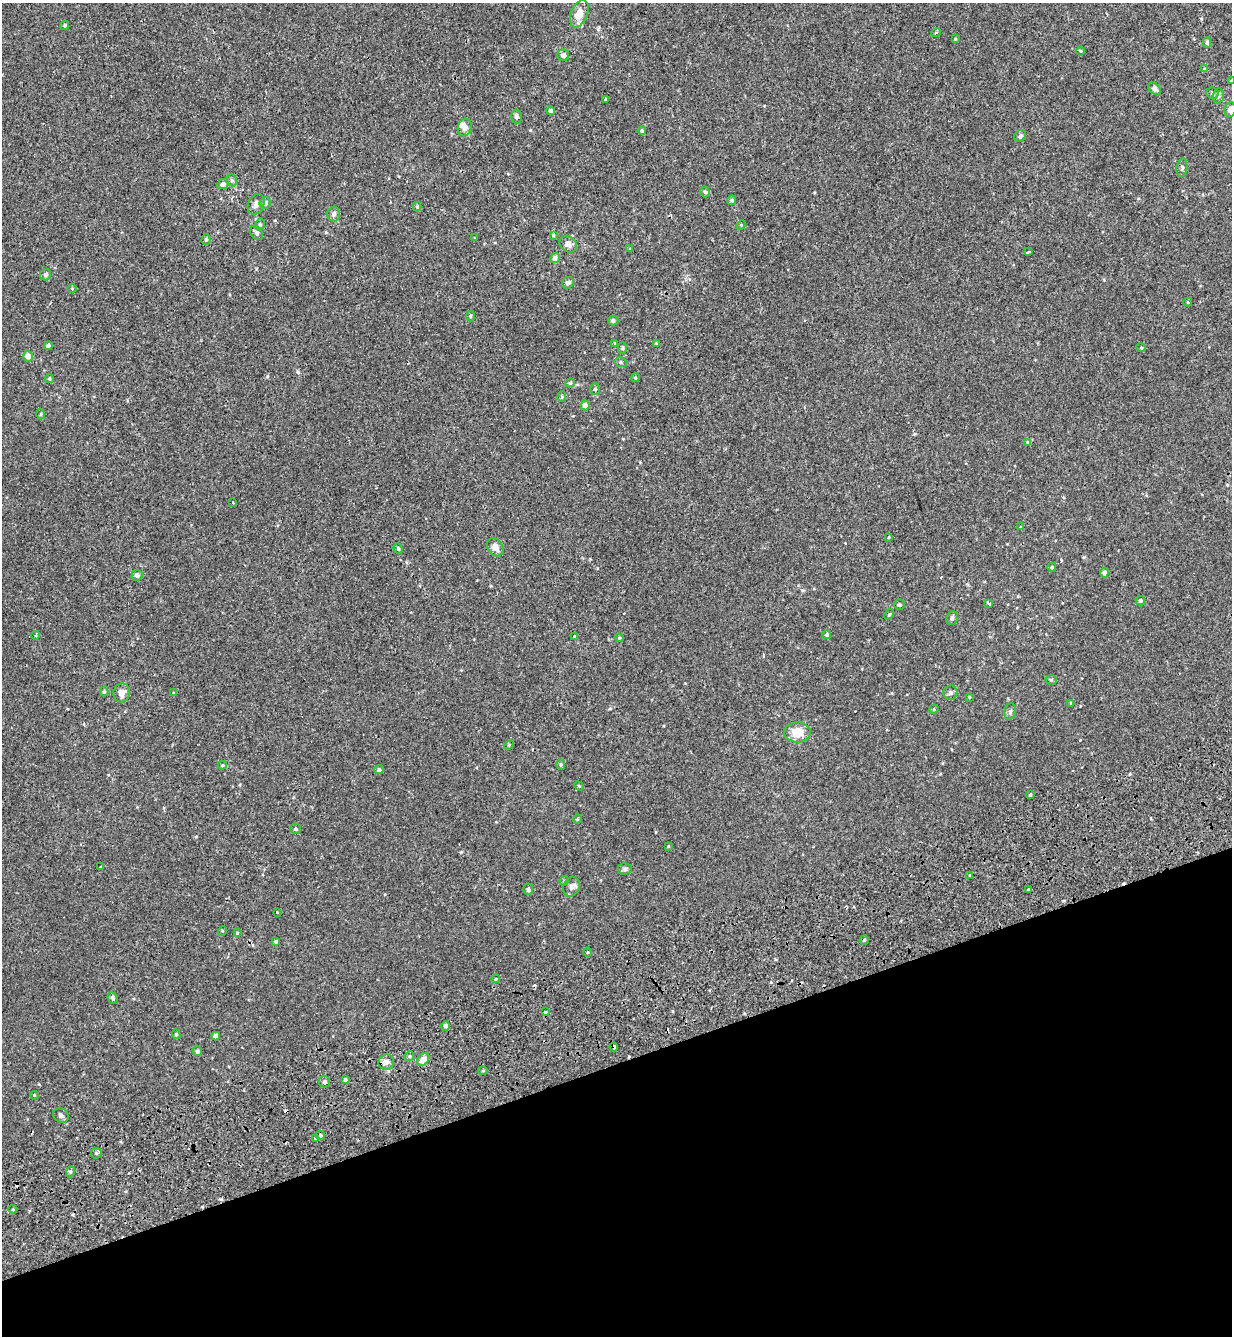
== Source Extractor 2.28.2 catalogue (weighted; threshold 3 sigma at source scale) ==
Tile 14 of 4 x 4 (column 2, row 4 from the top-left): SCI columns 1475-2704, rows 153-1486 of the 5460 x 5640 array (HDU 1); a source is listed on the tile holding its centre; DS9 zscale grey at full resolution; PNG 1234 x 1338 px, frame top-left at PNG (2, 3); each listed source drawn as its Kron ellipse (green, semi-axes under 4 px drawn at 4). Shown black and unused: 21% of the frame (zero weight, under 2 of 3 exposures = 11% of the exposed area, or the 3 px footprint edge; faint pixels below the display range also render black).
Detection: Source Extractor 2.28.2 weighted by HDU 2 'WHT'; one run over the whole footprint, this tile lists its part. Background -1.86e-04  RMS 0.0033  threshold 0.0147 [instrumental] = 3 sigma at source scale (4.5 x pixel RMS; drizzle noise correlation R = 1.50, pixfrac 1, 0.0396/0.0396 arcsec/px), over >= 5 px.
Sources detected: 141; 10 cosmic-ray / hot-pixel residue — neither listed nor drawn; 2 inside a brighter listed object's ellipse — not listed separately; the other 129 listed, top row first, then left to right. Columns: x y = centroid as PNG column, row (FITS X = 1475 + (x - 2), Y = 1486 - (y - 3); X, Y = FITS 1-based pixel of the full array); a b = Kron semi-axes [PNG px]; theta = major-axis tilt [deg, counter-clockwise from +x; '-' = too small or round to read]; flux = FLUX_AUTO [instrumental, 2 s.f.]
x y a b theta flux
579 14 14 8 67 3.9
65 25 5 4 - 0.44
936 33 5 3 - 0.37
955 39 4 3 - 0.28
1207 42 5 4 - 0.62
1081 51 5 3 - 0.3
563 55 6 6 - 1.2
1204 68 3 3 - 0.49
1231 81 3 3 - 0.27
1155 89 7 5 -43 1.3
1213 93 6 5 - 0.67
1218 96 7 5 86 0.89
605 99 3 3 - 1.4
1230 110 7 5 83 1.3
551 111 4 4 - 0.81
517 117 7 5 -90 1
465 127 9 7 76 1.4
642 131 4 4 - 0.47
1020 136 6 5 - 0.77
1182 168 9 5 83 0.65
232 180 6 5 - 0.56
223 184 6 5 - 1.1
705 192 5 4 - 0.66
732 200 5 4 - 0.57
265 203 6 5 - 1.4
256 204 10 8 65 1.7
417 207 4 4 - 0.35
334 214 7 6 - 0.91
260 224 6 5 - 0.56
741 225 5 4 - 0.32
257 233 8 5 -58 0.94
553 235 4 4 - 0.4
474 238 3 2 - 0.29
206 240 5 4 - 0.53
568 244 9 7 -37 2
630 249 4 4 - 0.25
1029 252 4 3 - 0.76
555 258 5 4 - 1.1
46 275 6 5 - 0.7
568 283 6 5 - 0.83
72 289 5 3 - 0.26
1188 302 4 4 - 0.31
470 316 5 3 - 0.33
613 320 5 5 - 0.77
615 343 4 4 - 0.42
656 343 4 3 - 0.25
48 346 4 4 - 1.1
1141 347 5 3 - 0.29
622 348 6 4 -90 0.47
28 356 5 5 - 2
620 362 6 5 - 0.56
635 378 4 3 - 0.28
49 379 4 4 - 0.42
570 383 5 4 - 0.52
595 389 6 5 - 0.49
562 397 5 4 - 0.4
585 405 5 4 - 1.9
41 414 5 3 - 0.31
1027 442 4 3 - 0.27
233 502 3 2 - 0.29
1020 527 4 2 - 0.2
889 537 4 2 - 0.22
495 547 10 7 -53 2
398 549 5 4 - 0.41
1052 567 4 4 - 0.4
1104 573 5 4 - 1.4
137 575 5 5 - 1.1
1140 601 5 4 - 0.58
989 603 4 3 - 1.8
899 605 5 5 - 0.53
889 615 5 3 - 0.39
952 618 7 5 67 0.8
36 635 4 3 - 0.31
827 635 4 4 - 0.61
574 636 4 3 - 0.44
619 638 4 4 - 0.34
1051 680 5 5 - 0.41
104 692 5 4 - 0.34
122 693 9 8 - 2.3
173 693 4 3 - 0.23
950 693 7 7 - 0.87
969 697 4 3 - 0.27
1071 703 4 4 - 0.42
934 709 4 3 - 0.31
1010 712 8 6 74 0.74
797 732 13 10 1 5.6
509 745 6 3 45 0.3
561 764 5 4 - 0.44
222 765 4 3 - 0.34
379 770 5 4 - 0.73
579 786 5 4 - 0.31
1030 795 4 3 - 0.4
577 819 5 4 - 0.33
295 829 5 5 - 0.49
668 846 3 3 - 0.28
100 866 3 2 - 0.39
625 869 7 5 4 0.81
970 875 4 3 - 0.31
564 881 5 4 - 0.34
571 887 10 8 64 1.5
528 889 5 5 - 0.67
1029 890 3 3 - 2.2
277 912 3 3 - 0.29
222 931 5 3 - 0.31
237 933 3 3 - 0.3
864 940 4 4 - 0.47
276 941 4 4 - 0.67
587 952 5 3 - 0.3
496 979 4 4 - 0.35
112 998 6 4 -66 0.57
545 1012 4 3 - 1.1
445 1026 5 4 - 0.97
176 1034 5 4 - 0.47
216 1036 4 4 - 1.2
614 1047 4 3 - 1.1
197 1051 5 4 - 0.61
409 1056 5 4 - 0.47
423 1059 7 5 47 2.9
386 1062 8 7 - 1.5
483 1071 5 3 - 0.34
345 1080 4 3 - 0.72
324 1082 6 5 - 0.93
34 1095 4 3 - 0.25
61 1115 8 6 -32 0.86
320 1135 4 4 - 0.7
316 1138 4 3 - 9.3
96 1153 5 5 - 0.56
70 1172 6 3 72 0.41
13 1209 4 4 - 0.38
Overlapping masked pixels (flux is a lower limit): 1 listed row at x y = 614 1047
Isophote crosses this tile's border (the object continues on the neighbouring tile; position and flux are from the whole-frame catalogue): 2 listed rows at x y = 1231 81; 1230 110
Unlisted compact peaks at least as high as the median listed source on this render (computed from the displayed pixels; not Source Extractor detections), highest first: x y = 298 372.